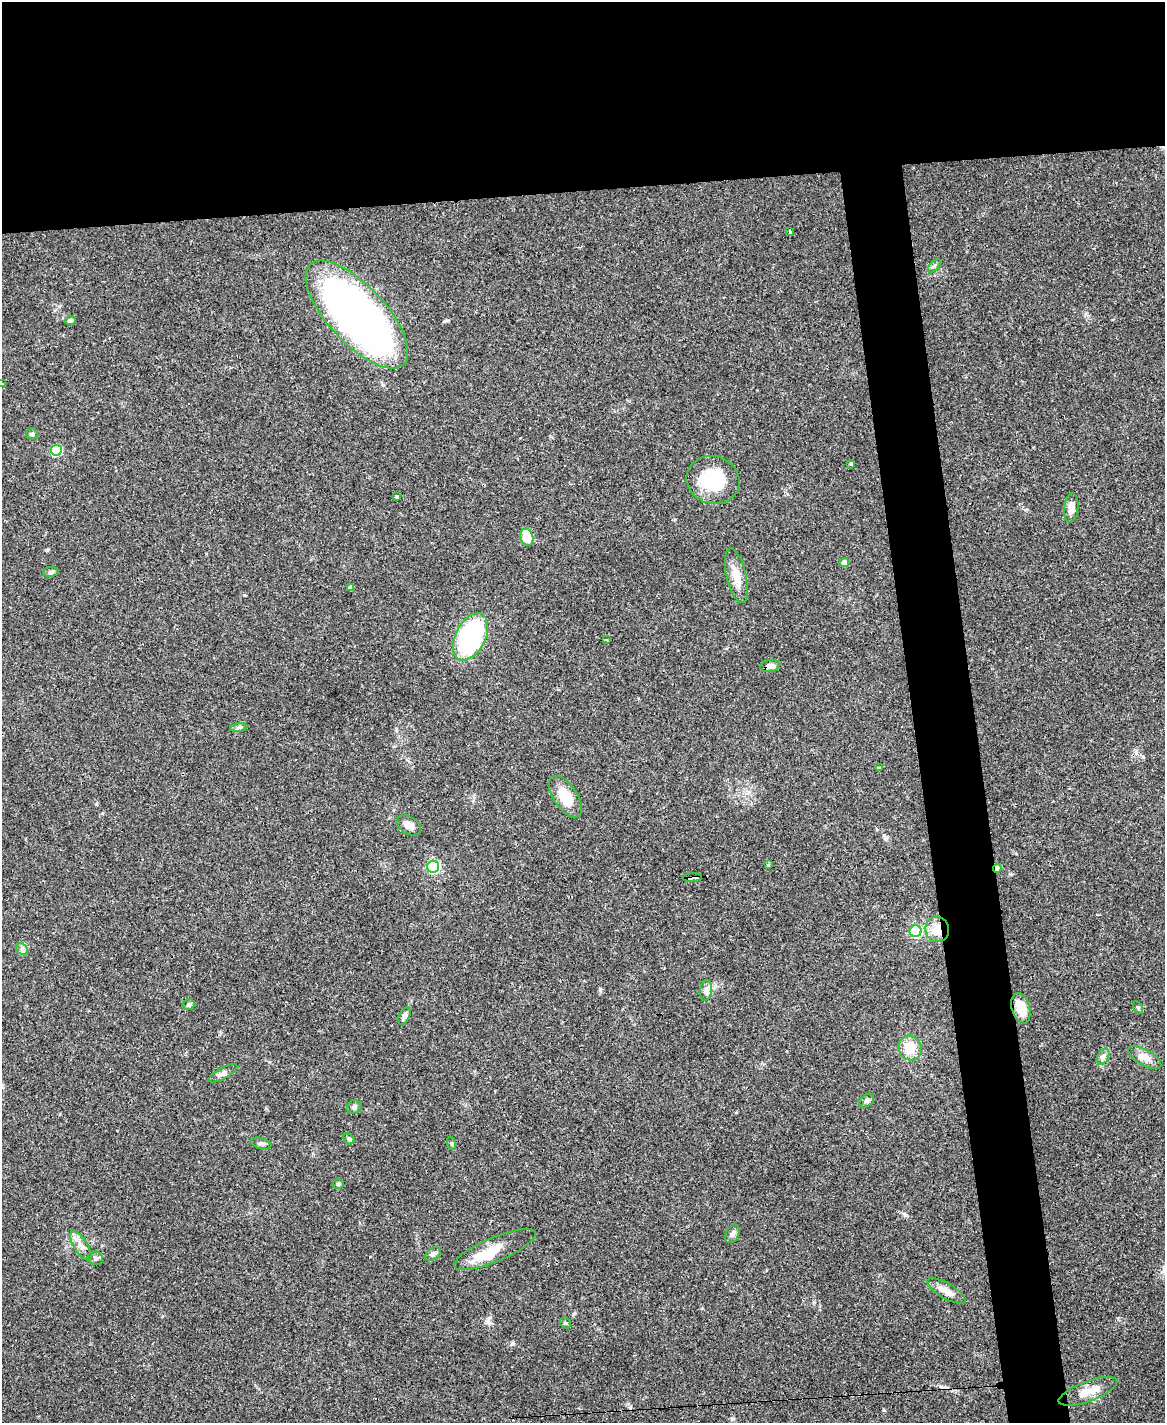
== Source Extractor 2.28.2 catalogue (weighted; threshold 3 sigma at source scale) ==
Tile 2 of 4 x 3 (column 2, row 1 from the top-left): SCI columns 1165-2327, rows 3082-4502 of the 4656 x 4633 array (HDU 1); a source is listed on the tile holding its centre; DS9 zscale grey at full resolution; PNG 1167 x 1425 px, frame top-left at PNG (2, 2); each listed source drawn as its Kron ellipse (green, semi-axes under 4 px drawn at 4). Shown black and unused: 18% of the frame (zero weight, under 3 of 4 exposures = <1% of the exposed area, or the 3 px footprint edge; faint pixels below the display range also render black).
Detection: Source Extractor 2.28.2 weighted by HDU 2 'WHT'; one run over the whole footprint, this tile lists its part. Background 0.0738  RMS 0.005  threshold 0.0223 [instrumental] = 3 sigma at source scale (4.5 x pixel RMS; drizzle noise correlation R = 1.50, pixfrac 1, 0.05/0.05 arcsec/px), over >= 5 px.
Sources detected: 55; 1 inside a brighter object's white glare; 1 cosmic-ray / hot-pixel residue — neither listed nor drawn; the other 53 listed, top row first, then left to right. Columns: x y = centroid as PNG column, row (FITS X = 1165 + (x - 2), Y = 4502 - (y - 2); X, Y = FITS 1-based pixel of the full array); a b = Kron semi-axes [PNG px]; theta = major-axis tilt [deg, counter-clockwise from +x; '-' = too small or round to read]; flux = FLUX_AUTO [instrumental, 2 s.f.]
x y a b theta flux
790 231 3 3 - 2
934 266 8 4 48 0.87
357 314 68 28 -47 290
70 320 5 4 - 1.4
2 384 3 2 - 0.85
32 434 5 5 - 0.84
56 450 5 5 - 35
851 464 3 3 - 2.6
713 480 27 23 -19 26
397 497 4 3 - 2.9
1071 508 15 7 83 3.1
527 537 9 6 -73 11
844 563 5 4 - 5.4
51 572 7 5 6 1.2
736 576 28 10 -77 7.8
351 588 4 3 - 1.5
470 637 25 15 63 65
606 639 3 3 - 1.7
770 666 10 6 11 2.3
239 728 9 4 9 1.1
879 768 3 3 - 4.5
565 796 24 11 -56 12
409 825 13 8 -32 3.4
768 865 3 3 - 0.69
433 867 6 6 - 68
997 868 4 3 - 5.7
692 878 10 3 2 2.5
937 929 13 12 - 6.7
916 931 6 6 - 52
22 949 7 5 -45 1.2
706 990 10 6 80 1.9
189 1005 6 5 - 1.2
1021 1008 15 9 -73 7.7
1138 1008 7 4 -63 0.89
404 1016 9 5 60 1.4
910 1048 12 11 - 9.5
1103 1056 8 5 62 1.6
1145 1057 18 7 -29 4.1
223 1073 16 5 28 2.4
867 1101 8 6 38 1.2
354 1107 7 7 - 1.5
349 1139 6 4 -45 0.72
261 1144 10 5 -16 1.3
452 1144 7 3 -71 0.65
338 1184 5 4 - 0.93
732 1234 10 6 65 1.6
81 1246 17 7 -57 3.6
495 1249 44 12 23 12
433 1254 8 5 33 1.7
95 1258 8 6 -19 1.5
946 1291 21 7 -30 4.1
565 1323 6 5 - 0.74
1088 1391 31 10 21 7.6
Overlapping masked pixels (flux is a lower limit): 3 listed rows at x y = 997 868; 692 878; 937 929
Isophote crosses this tile's border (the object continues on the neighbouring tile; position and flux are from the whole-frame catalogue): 1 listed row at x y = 2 384
Unlisted compact peaks at least as high as the median listed source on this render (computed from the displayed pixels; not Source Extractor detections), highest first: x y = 513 1343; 600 989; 905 1215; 445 321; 488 1321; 244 595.